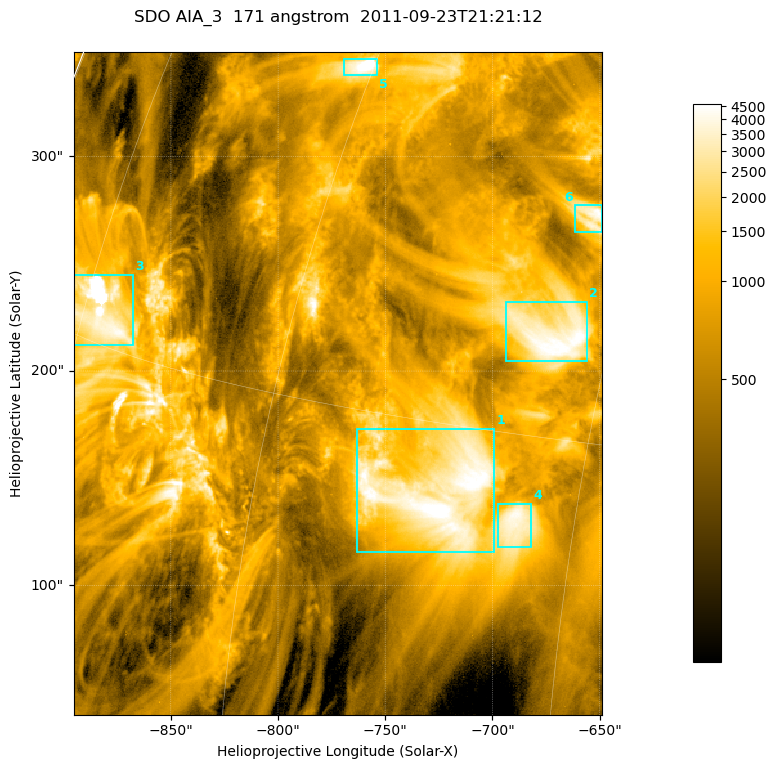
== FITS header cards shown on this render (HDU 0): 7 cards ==
TELESCOP= 'SDO     '           /
INSTRUME= 'AIA_3   '           /
WAVELNTH=                  171 /
WAVEUNIT= 'angstrom'           /
DATE-OBS= '2011-09-23T21:21:12.34' /
CTYPE1  = 'HPLN-TAN'           /
CTYPE2  = 'HPLT-TAN'           /

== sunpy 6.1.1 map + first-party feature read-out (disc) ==
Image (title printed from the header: SDO AIA_3  171 angstrom  2011-09-23T21:21:12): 411 x 515 px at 0.599 arcsec/px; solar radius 957 arcsec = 1596 px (partial field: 2.6% of the solar disc is inside the frame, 100% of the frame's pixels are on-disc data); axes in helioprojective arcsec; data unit not stated in the header (colour bar unlabelled)
Pointing: header CRPIX1/2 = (2051.64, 2049.57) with CRVAL1/2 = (0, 0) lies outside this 411 x 515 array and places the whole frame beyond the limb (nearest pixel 1.41 R_sun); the SolarSoft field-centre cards XCEN/YCEN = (-772.1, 194.2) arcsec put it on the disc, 1312 arcsec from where CRPIX/CRVAL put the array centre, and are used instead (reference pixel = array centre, CRVAL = XCEN/YCEN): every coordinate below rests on XCEN/YCEN
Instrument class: DISC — disc imager (sunpy class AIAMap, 171 A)
Bright regions (active regions / flare kernels): reference = the on-disc median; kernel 3 px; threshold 5 sigma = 2128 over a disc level ~650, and >= 1.15x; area >= 211 px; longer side >= 5 px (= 3 arcsec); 6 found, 6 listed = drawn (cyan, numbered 1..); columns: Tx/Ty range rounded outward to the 2 arcsec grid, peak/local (2 s.f.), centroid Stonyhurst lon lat
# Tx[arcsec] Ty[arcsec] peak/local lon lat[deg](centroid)
1 -764..-698 114..174 8.4 -51 +13
2 -694..-656 204..234 7.5 -47 +18
3 -896..-866 212..246 25 -73 +16
4 -698..-682 118..138 6.5 -47 +12
5 -770..-754 338..346 13 -61 +24
6 -662..-648 264..278 6.9 -47 +21